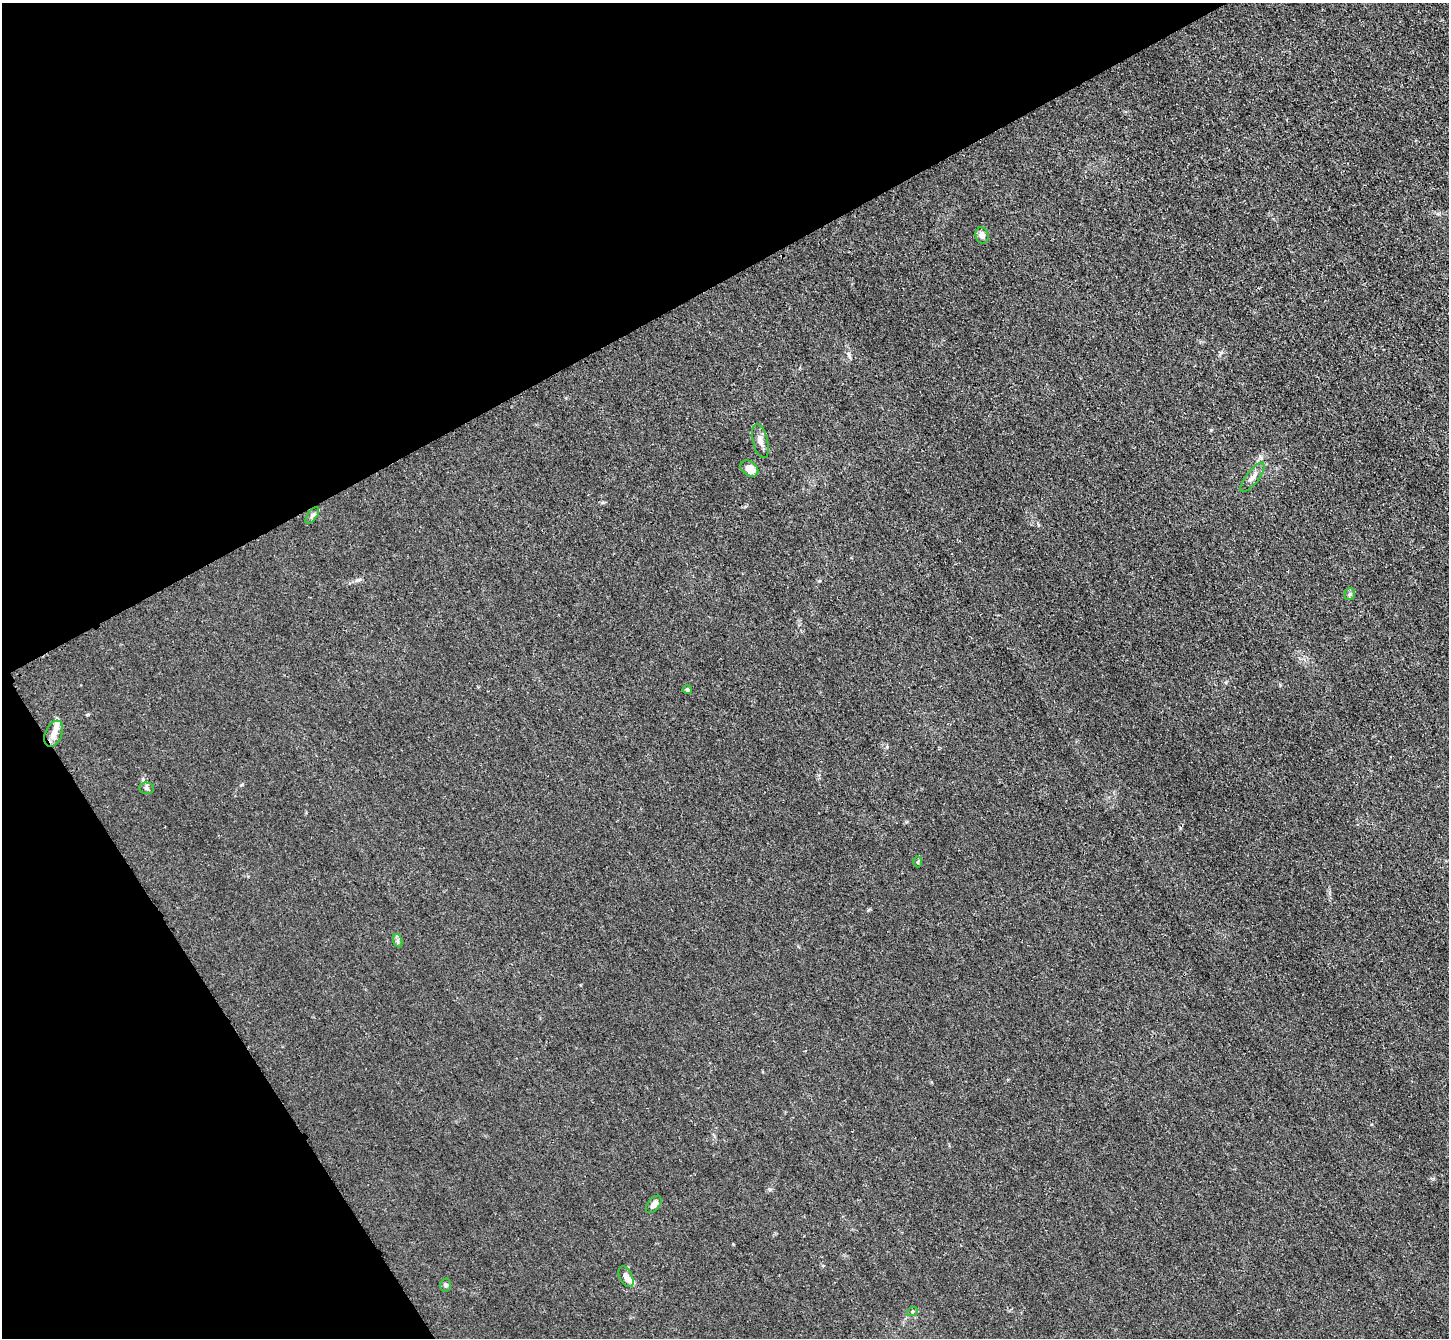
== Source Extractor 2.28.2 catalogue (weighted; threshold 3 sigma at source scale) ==
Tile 5 of 4 x 4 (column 1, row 2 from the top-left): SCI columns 17-1463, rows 2978-4313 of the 5823 x 5815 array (HDU 1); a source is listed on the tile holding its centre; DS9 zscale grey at full resolution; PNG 1451 x 1340 px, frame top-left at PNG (2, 3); each listed source drawn as its Kron ellipse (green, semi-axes under 4 px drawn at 4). Shown black and unused: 29% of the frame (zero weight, under 3 of 4 exposures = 2% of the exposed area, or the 3 px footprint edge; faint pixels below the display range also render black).
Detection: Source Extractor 2.28.2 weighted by HDU 2 'WHT'; one run over the whole footprint, this tile lists its part. Background 0.0138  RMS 0.0044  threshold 0.0199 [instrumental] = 3 sigma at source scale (4.5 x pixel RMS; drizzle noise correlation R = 1.50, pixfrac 1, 0.05/0.05 arcsec/px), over >= 5 px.
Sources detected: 18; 3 inside a brighter listed object's ellipse — not listed separately; the other 15 listed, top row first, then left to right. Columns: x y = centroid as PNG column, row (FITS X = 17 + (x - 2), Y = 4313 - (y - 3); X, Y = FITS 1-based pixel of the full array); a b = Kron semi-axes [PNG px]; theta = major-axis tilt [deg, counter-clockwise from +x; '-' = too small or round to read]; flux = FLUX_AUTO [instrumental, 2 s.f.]
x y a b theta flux
982 235 8 6 -74 2.3
760 441 17 7 -77 2.8
749 469 10 7 -37 5
1252 477 18 6 52 2.7
312 515 10 4 54 1
1350 594 6 5 - 0.83
687 690 5 4 - 0.74
54 734 14 8 67 3.7
146 788 7 5 -1 0.96
918 862 5 3 - 0.45
398 941 7 4 -72 0.91
654 1204 10 6 51 2.3
626 1277 11 6 -64 2.3
446 1285 6 5 - 1
912 1312 5 3 - 0.52
Unlisted compact peaks at least as high as the median listed source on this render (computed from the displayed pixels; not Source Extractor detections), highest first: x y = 1211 430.